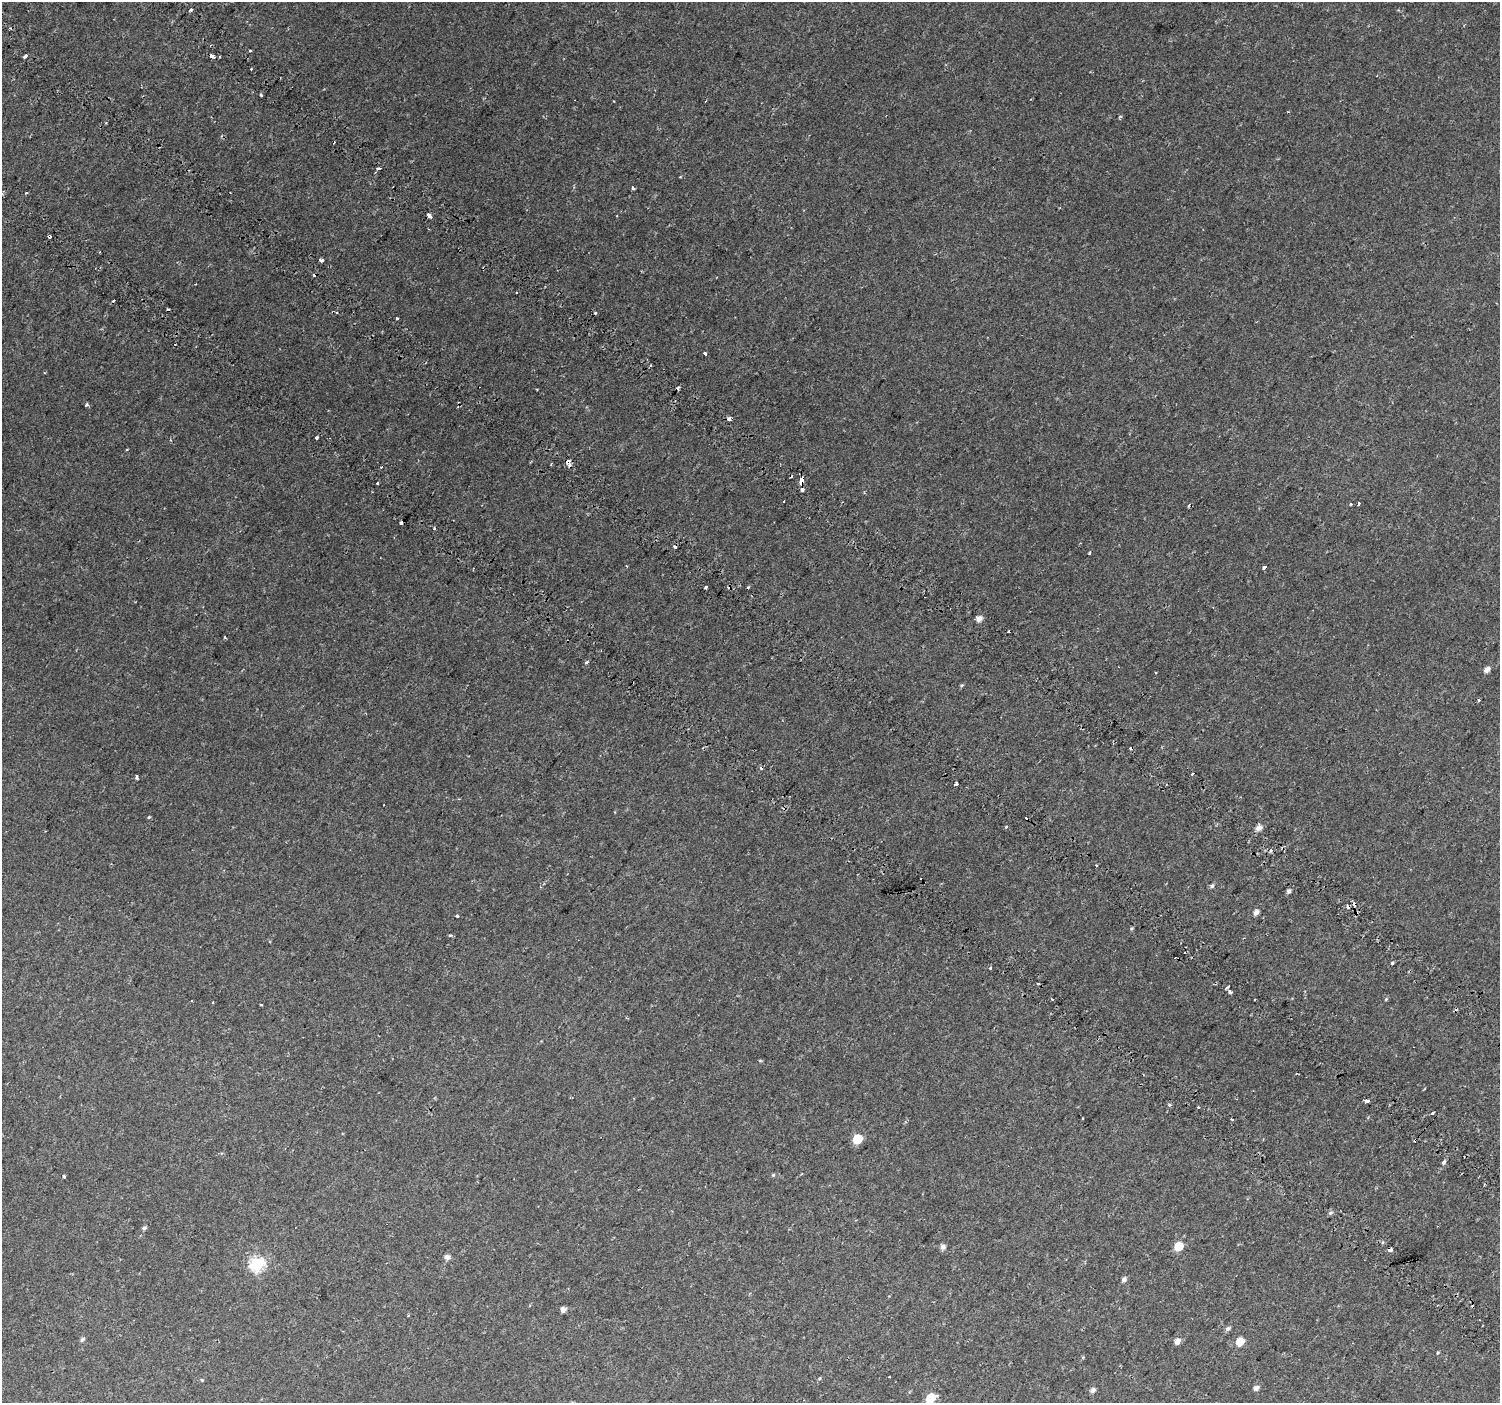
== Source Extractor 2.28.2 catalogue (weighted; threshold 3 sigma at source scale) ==
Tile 11 of 4 x 4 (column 3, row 3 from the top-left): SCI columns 3089-4586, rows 1741-3141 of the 6168 x 6217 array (HDU 1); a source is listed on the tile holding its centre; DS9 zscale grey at full resolution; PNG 1502 x 1405 px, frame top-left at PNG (2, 2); no overlay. Shown black and unused: <1% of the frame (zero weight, under 2 of 3 exposures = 6% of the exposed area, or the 3 px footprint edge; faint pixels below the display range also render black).
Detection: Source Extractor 2.28.2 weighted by HDU 2 'WHT'; one run over the whole footprint, this tile lists its part. Background 0.046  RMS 0.0039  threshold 0.0173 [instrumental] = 3 sigma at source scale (4.5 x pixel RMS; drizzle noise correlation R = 1.50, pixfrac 1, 0.0396/0.0396 arcsec/px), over >= 5 px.
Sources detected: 119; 29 cosmic-ray / hot-pixel residue — not listed; the other 90 listed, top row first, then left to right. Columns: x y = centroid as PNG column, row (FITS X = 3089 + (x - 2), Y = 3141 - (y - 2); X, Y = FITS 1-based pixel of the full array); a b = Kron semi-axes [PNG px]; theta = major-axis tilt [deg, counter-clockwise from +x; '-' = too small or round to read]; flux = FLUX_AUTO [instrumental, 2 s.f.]
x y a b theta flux
191 9 4 3 - 1
250 51 3 3 - 1.1
26 56 5 3 - 0.81
212 56 4 3 - 3.2
261 95 3 3 - 0.58
378 168 4 3 - 1.6
633 188 4 3 - 0.59
26 192 3 3 - 0.65
429 215 4 3 - 7.6
49 236 4 3 - 3.2
321 260 4 3 - 2
516 292 2 2 - 0.46
336 313 4 3 - 0.94
397 318 3 3 - 0.54
705 353 3 3 - 2.9
651 365 4 2 - 0.4
678 388 3 3 - 0.75
537 389 3 2 - 0.28
87 405 3 3 - 0.99
729 418 3 3 - 2
316 438 3 3 - 2.3
127 450 3 3 - 0.67
568 462 4 4 - 10
551 464 2 2 - 0.37
381 467 3 3 - 0.49
801 481 6 3 82 7.2
377 483 3 3 - 1.1
802 490 3 3 - 2.2
1359 503 3 3 - 1.4
1351 504 3 3 - 0.82
401 523 3 3 - 5.2
434 528 3 3 - 1.2
1089 553 3 3 - 0.75
627 566 4 3 - 0.31
1264 567 4 3 - 1.5
706 587 3 3 - 2
979 618 5 5 - 2.2
225 637 3 2 - 0.37
586 662 4 3 - 1.2
1487 669 6 5 - 2
962 685 5 3 - 0.45
1478 700 3 3 - 0.57
1193 774 3 3 - 1.2
137 776 4 3 - 1.1
956 784 4 3 - 2.5
149 817 4 3 - 0.36
1006 827 3 3 - 1.3
1259 828 7 6 - 2.3
1096 865 3 2 - 0.5
1212 886 6 5 - 0.83
1289 891 5 4 - 0.99
1256 912 6 5 - 1.6
457 916 3 3 - 0.62
450 935 5 4 - 0.53
1392 963 4 3 - 0.53
990 968 3 3 - 1.6
1228 987 5 3 - 0.62
1230 992 7 4 -27 0.68
1386 999 5 4 - 0.37
213 1002 3 2 - 0.27
261 1005 3 2 - 0.44
760 1061 4 3 - 0.47
1296 1073 3 2 - 0.34
1367 1101 4 3 - 2.8
1169 1105 4 3 - 0.4
1433 1113 3 3 - 1.4
1083 1119 3 2 - 0.54
857 1139 6 6 - 15
1443 1162 6 5 - 0.76
773 1175 5 4 - 0.45
64 1177 3 3 - 0.66
1331 1213 6 4 20 0.68
144 1228 5 4 - 0.9
1178 1246 6 5 - 10
942 1247 6 5 - 1.5
1390 1249 4 3 - 14
447 1257 6 5 - 1.6
257 1264 7 6 - 54
1124 1279 5 5 - 1.3
563 1310 5 5 - 2
1228 1329 6 5 - 1.1
82 1339 6 5 - 0.82
1177 1341 6 5 - 2.2
1240 1342 6 5 - 8.3
1437 1353 5 3 - 0.35
820 1378 5 3 - 0.37
202 1380 4 3 - 0.33
1256 1388 6 5 - 1.4
1093 1390 6 5 - 1.5
931 1398 6 5 - 15
Overlapping masked pixels (flux is a lower limit): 4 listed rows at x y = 49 236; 568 462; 801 481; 1390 1249
Isophote crosses this tile's border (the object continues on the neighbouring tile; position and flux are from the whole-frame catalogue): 1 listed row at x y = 931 1398